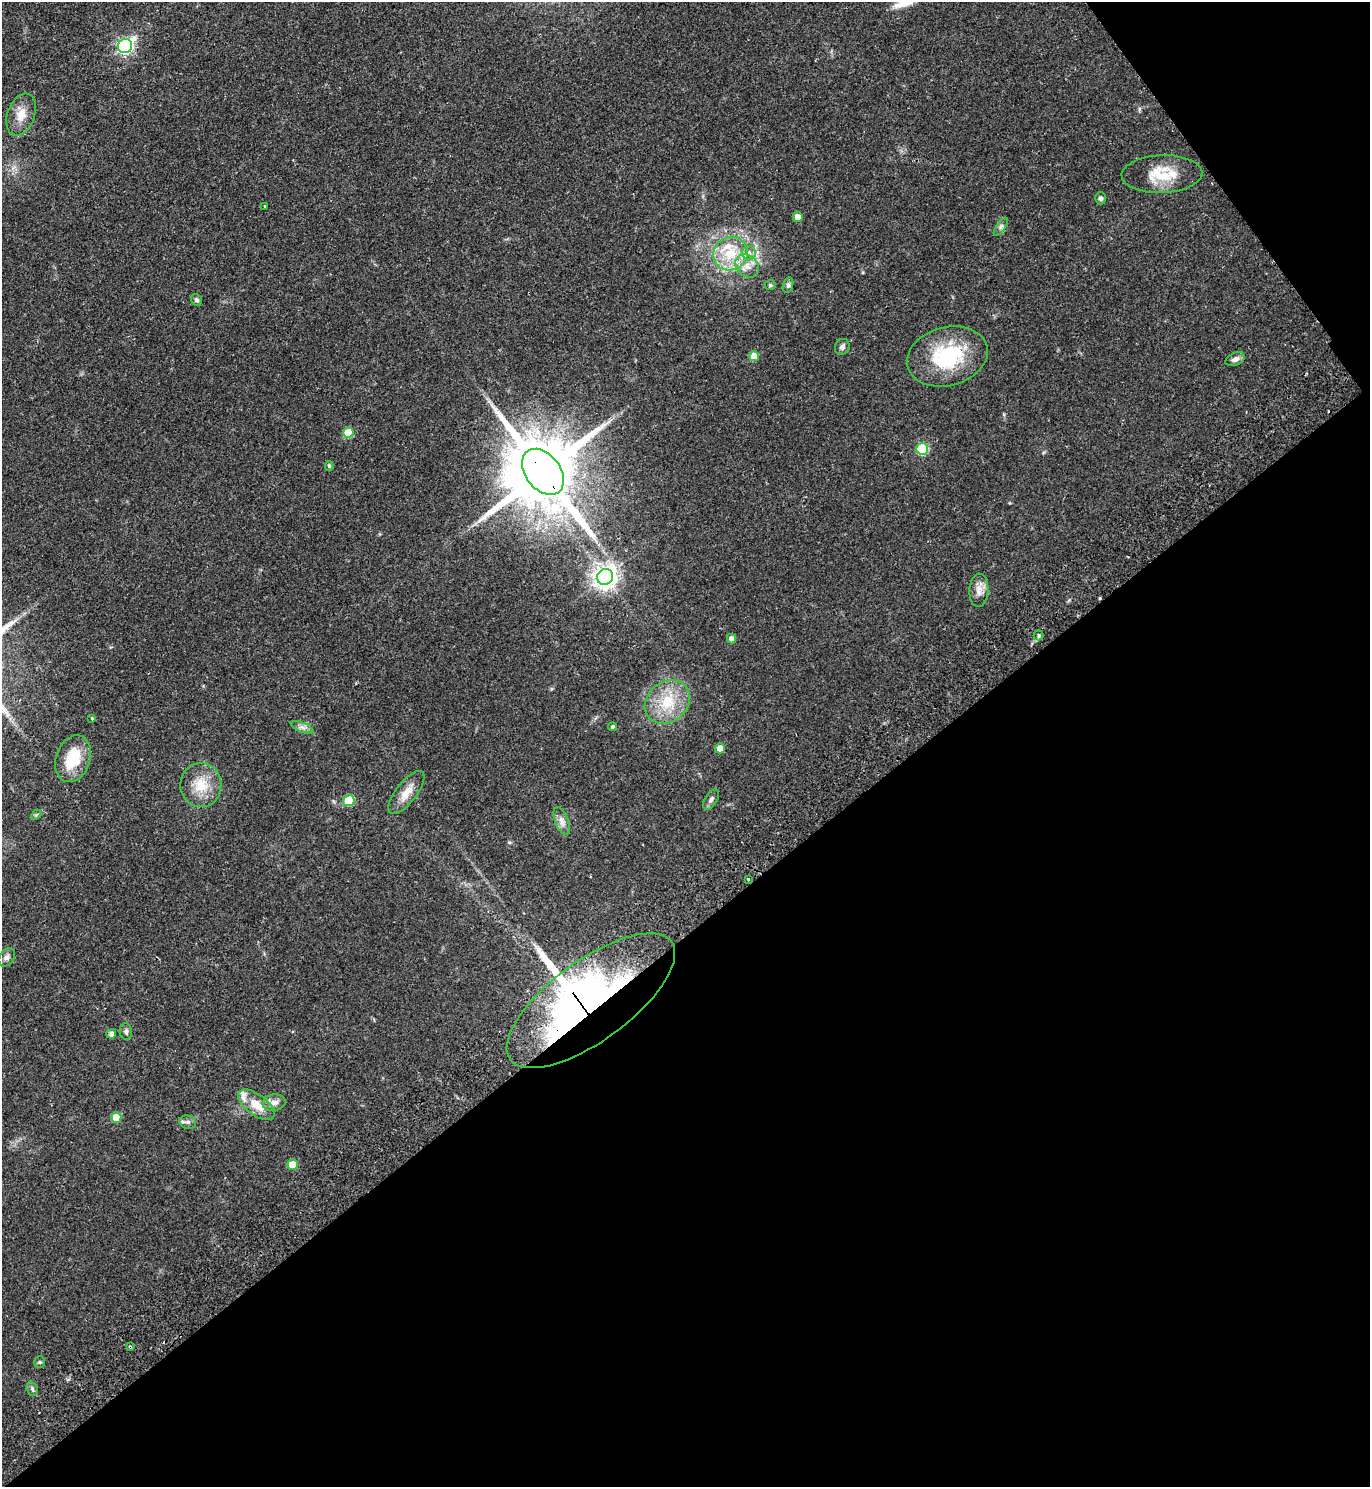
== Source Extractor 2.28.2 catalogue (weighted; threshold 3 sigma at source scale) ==
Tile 12 of 4 x 4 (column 4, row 3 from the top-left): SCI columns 4444-5811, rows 1533-3017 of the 6010 x 6034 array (HDU 1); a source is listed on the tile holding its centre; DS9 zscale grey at full resolution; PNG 1372 x 1489 px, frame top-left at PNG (2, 2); each listed source drawn as its Kron ellipse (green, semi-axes under 4 px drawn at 4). Shown black and unused: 40% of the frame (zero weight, under 2 of 3 exposures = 3% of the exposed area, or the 3 px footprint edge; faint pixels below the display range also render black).
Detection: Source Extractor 2.28.2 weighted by HDU 2 'WHT'; one run over the whole footprint, this tile lists its part. Background 0.146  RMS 0.0066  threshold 0.0298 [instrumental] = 3 sigma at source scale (4.5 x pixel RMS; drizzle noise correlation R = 1.50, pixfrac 1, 0.05/0.05 arcsec/px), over >= 5 px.
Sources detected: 56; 2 cosmic-ray / hot-pixel residue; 1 long thin detection or spike segment (spike, bleed or trail) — neither listed nor drawn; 3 inside a brighter listed object's ellipse — not listed separately; the other 50 listed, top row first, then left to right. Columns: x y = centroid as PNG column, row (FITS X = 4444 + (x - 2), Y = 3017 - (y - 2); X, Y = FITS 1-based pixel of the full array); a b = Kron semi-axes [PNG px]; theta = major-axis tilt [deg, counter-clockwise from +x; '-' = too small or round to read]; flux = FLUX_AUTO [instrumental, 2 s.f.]
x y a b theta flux
125 46 7 7 - 150
21 115 22 13 70 9.2
1162 174 40 19 2 21
1100 198 6 5 - 1.7
265 206 3 3 - 1.2
798 217 5 5 - 7
1001 227 10 4 56 1.6
749 253 7 7 - 2.5
730 254 18 16 39 20
747 266 13 10 -45 6.9
770 285 5 5 - 1
788 285 8 5 76 1.6
196 300 6 5 - 1.8
842 347 8 7 - 2.1
754 356 5 5 - 10
947 356 41 29 15 50
1235 359 10 6 24 2.7
348 433 5 5 - 18
922 449 6 6 - 43
329 466 5 4 - 0.92
543 472 26 17 -52 8500
605 577 8 8 - 530
979 590 17 9 87 5.6
1039 635 5 5 - 1.6
731 639 5 4 - 3.7
667 702 24 20 39 23
92 718 4 4 - 0.63
302 727 12 4 -22 2.5
612 727 4 4 - 1.2
720 748 5 5 - 6.3
73 759 24 17 71 25
201 785 22 20 89 16
406 793 26 10 52 8.7
711 800 11 6 58 2.3
349 801 5 5 - 27
36 815 6 4 43 0.86
562 821 14 6 -68 3.7
748 879 3 3 - 0.82
7 957 10 7 54 2.3
591 1001 100 40 36 310
126 1032 8 6 -89 1.6
111 1034 5 4 - 2.5
274 1103 11 8 11 4
256 1105 21 10 -37 12
116 1118 5 5 - 13
188 1122 8 6 -15 2
293 1165 5 5 - 14
130 1347 3 2 - 1.1
40 1362 5 5 - 0.92
32 1389 7 5 -70 1.4
Overlapping masked pixels (flux is a lower limit): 3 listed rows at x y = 543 472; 591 1001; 130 1347